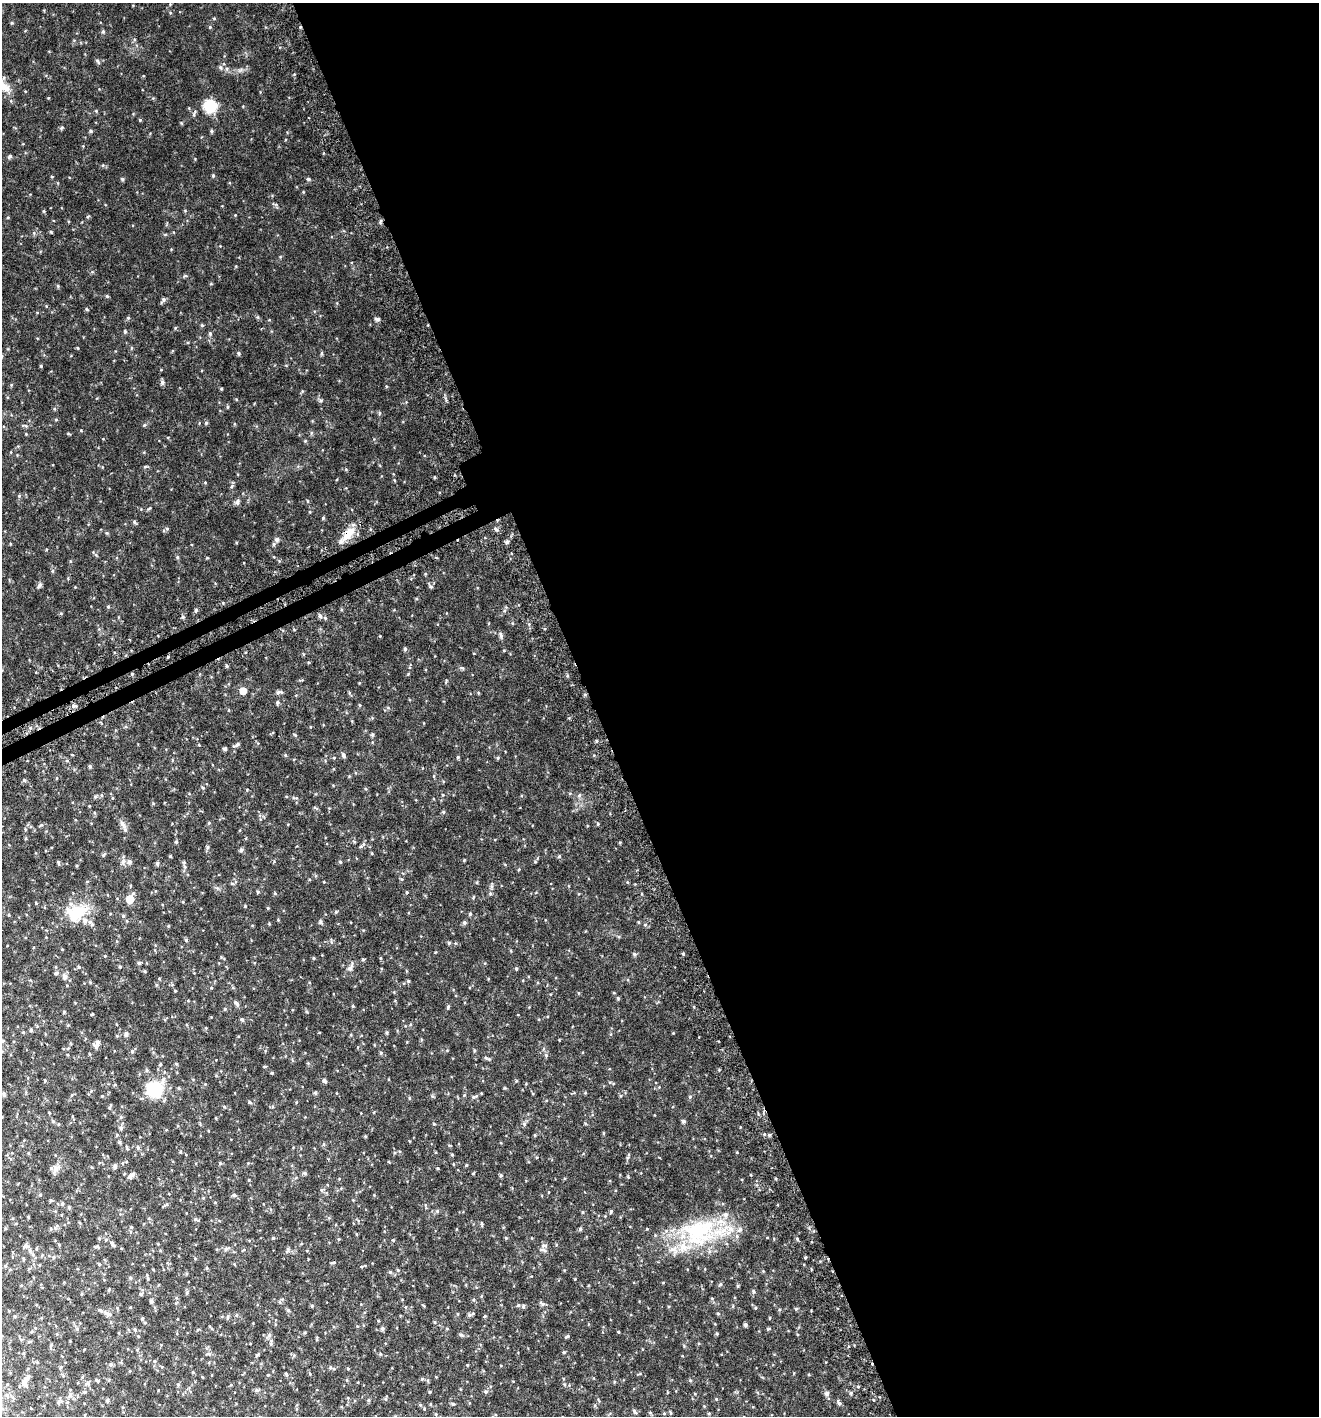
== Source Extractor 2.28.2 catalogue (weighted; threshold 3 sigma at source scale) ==
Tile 8 of 4 x 4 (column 4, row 2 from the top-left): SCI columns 4151-5467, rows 2866-4279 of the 5597 x 5730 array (HDU 1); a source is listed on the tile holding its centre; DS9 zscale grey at full resolution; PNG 1321 x 1418 px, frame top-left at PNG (2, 3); no overlay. Shown black and unused: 56% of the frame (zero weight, under 3 of 6 exposures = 3% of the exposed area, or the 3 px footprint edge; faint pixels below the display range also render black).
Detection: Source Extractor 2.28.2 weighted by HDU 2 'WHT'; one run over the whole footprint, this tile lists its part. Background 0.0291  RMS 0.0033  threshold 0.0135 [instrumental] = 3 sigma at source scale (4.09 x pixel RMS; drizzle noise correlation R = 1.36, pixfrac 0.8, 0.0396/0.0396 arcsec/px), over >= 5 px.
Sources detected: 194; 7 inside a brighter listed object's ellipse — not listed separately; the other 187 listed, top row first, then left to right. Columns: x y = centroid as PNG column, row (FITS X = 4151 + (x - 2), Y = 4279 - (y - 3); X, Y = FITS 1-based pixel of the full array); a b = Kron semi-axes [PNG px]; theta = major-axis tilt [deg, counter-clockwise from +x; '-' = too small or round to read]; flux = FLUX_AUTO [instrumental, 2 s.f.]
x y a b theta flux
210 27 4 4 - 0.24
103 31 6 4 1 0.33
97 61 6 4 -61 0.46
220 67 6 5 - 0.55
2 85 29 9 -42 3.8
210 106 7 6 - 24
140 120 4 4 - 0.24
91 131 5 4 - 0.36
211 131 5 4 - 0.37
10 157 5 4 - 0.42
213 176 5 4 - 0.32
122 179 5 4 - 0.36
308 179 5 4 - 0.38
107 296 4 4 - 0.31
164 299 6 5 - 0.53
377 319 7 4 -9 0.56
210 333 6 4 -90 0.46
239 353 5 3 - 0.34
41 366 5 3 - 0.24
162 382 6 5 - 0.66
206 423 5 4 - 0.35
232 486 6 3 70 0.4
19 496 4 4 - 0.29
237 502 9 5 77 0.61
323 518 4 4 - 0.27
134 522 5 4 - 0.4
167 529 6 4 0 0.36
496 529 6 3 -52 0.42
348 534 23 9 46 3.8
277 539 6 6 - 0.7
507 542 5 4 - 0.5
39 585 7 4 54 0.61
431 587 6 4 -18 0.35
108 607 4 4 - 0.32
320 616 6 5 - 0.55
501 635 10 3 -81 0.53
405 649 5 5 - 0.37
168 657 3 2 - 0.35
243 691 5 5 - 2.6
281 692 8 5 -11 0.55
277 702 5 4 - 0.4
74 706 5 5 - 0.57
372 735 5 4 - 0.38
236 745 9 4 31 0.55
225 749 4 4 - 0.52
343 755 6 4 -65 0.64
458 757 5 4 - 0.29
90 766 5 4 - 0.41
95 797 6 4 0 0.4
123 824 10 5 -57 1
598 824 4 3 - 0.26
176 842 5 4 - 0.35
241 850 5 5 - 0.49
103 855 6 4 37 0.34
170 856 3 3 - 0.28
559 856 5 3 - 0.31
123 861 7 6 - 0.97
129 862 6 5 - 0.76
340 862 4 4 - 0.26
157 864 5 5 - 0.52
185 867 6 4 -71 0.46
258 892 5 3 - 0.26
407 892 4 3 - 0.26
129 899 6 6 - 3.9
36 903 3 3 - 0.21
78 911 30 15 -2 7.5
336 912 5 4 - 0.31
470 914 4 4 - 0.33
123 916 5 4 - 0.37
320 922 8 4 -81 0.4
464 923 5 5 - 0.49
186 940 4 4 - 0.31
449 943 5 4 - 0.38
634 954 5 5 - 0.43
683 954 5 3 - 0.28
105 956 3 3 - 0.19
139 963 5 4 - 0.33
120 967 5 3 - 0.25
350 968 6 6 - 0.66
516 969 5 4 - 0.32
56 973 6 4 42 0.4
65 976 7 6 - 0.97
408 981 4 4 - 0.31
175 991 4 3 - 0.21
236 1003 9 5 -48 0.67
448 1007 6 4 70 0.36
64 1012 4 4 - 0.27
92 1014 4 3 - 0.21
242 1020 5 4 - 0.38
31 1030 5 4 - 0.39
387 1033 5 3 - 0.31
126 1034 6 5 - 0.64
2 1041 4 4 - 0.3
97 1042 7 6 - 1.1
132 1051 5 5 - 0.39
381 1053 5 5 - 0.36
486 1058 5 3 - 0.34
324 1081 7 4 -44 0.51
154 1089 15 15 - 13
315 1093 6 3 -71 0.31
3 1094 6 4 -83 0.49
102 1096 3 3 - 0.2
474 1096 12 4 21 0.55
249 1102 5 3 - 0.28
110 1107 7 3 67 0.3
53 1121 5 4 - 0.34
683 1121 5 4 - 0.46
121 1128 5 5 - 0.52
119 1142 5 4 - 0.38
138 1147 5 4 - 0.45
127 1148 8 2 -71 0.29
452 1155 5 3 - 0.25
220 1163 5 4 - 0.28
115 1166 6 4 81 0.62
56 1168 9 7 48 1.2
305 1173 6 4 -45 0.36
132 1175 9 5 45 0.95
501 1176 5 3 - 0.32
40 1195 5 3 - 0.28
234 1195 6 4 -14 0.5
51 1200 5 3 - 0.31
62 1204 5 4 - 0.4
69 1207 4 4 - 0.29
437 1211 5 5 - 0.38
611 1211 5 4 - 0.31
582 1212 5 3 - 0.24
131 1227 5 3 - 0.3
51 1229 5 3 - 0.29
580 1229 5 4 - 0.41
698 1232 46 38 18 25
273 1238 5 3 - 0.25
506 1238 5 4 - 0.27
797 1239 4 4 - 0.34
112 1243 8 4 -63 0.52
544 1245 9 3 -5 0.49
26 1246 8 5 -37 0.67
98 1246 6 4 -87 0.34
226 1249 6 5 - 0.48
54 1257 5 3 - 0.27
333 1263 5 3 - 0.3
99 1264 5 3 - 0.23
5 1266 5 4 - 0.31
390 1272 4 4 - 0.29
130 1278 5 4 - 0.37
720 1284 6 3 71 0.32
108 1290 5 3 - 0.24
753 1291 6 3 -73 0.31
187 1293 6 4 89 0.34
81 1294 4 3 - 0.22
140 1294 5 3 - 0.27
151 1301 5 4 - 0.51
543 1304 6 4 43 0.43
518 1305 5 4 - 0.3
523 1306 6 3 -73 0.31
796 1309 5 3 - 0.29
288 1310 5 4 - 0.45
107 1314 10 6 -44 1.1
236 1315 5 3 - 0.31
469 1315 6 5 - 0.49
485 1316 5 3 - 0.27
227 1317 6 3 70 0.36
435 1322 5 3 - 0.25
745 1324 5 4 - 0.52
382 1329 5 4 - 0.54
768 1329 6 3 18 0.27
135 1330 5 4 - 0.33
717 1334 5 3 - 0.28
461 1335 5 4 - 0.43
271 1343 9 4 88 0.7
111 1364 5 5 - 0.52
330 1367 5 3 - 0.35
286 1374 6 3 -46 0.35
422 1379 4 4 - 0.29
97 1380 6 3 -31 0.38
25 1383 8 6 -87 1.3
87 1384 6 4 1 0.48
178 1384 5 3 - 0.31
256 1390 6 4 22 0.46
485 1392 5 3 - 0.34
827 1393 6 5 - 0.75
70 1394 6 4 71 0.5
716 1399 4 3 - 0.23
368 1400 4 4 - 0.38
107 1401 5 4 - 0.4
67 1402 5 5 - 0.4
839 1403 8 5 -59 0.56
634 1411 6 5 - 0.45
Overlapping masked pixels (flux is a lower limit): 1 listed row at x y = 348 534
Isophote crosses this tile's border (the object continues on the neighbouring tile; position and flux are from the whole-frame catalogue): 2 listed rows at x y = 2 85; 2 1041
Unlisted compact peaks at least as high as the median listed source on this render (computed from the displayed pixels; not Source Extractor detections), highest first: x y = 196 610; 125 331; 128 318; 144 425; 321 400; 564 1352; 464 860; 380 636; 177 557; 272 1073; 12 23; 363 959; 618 998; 24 780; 203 788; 546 1055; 207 558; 379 413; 618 1332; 353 1006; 690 1097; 851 1393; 673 1033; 235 215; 295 735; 44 211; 61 613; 524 1124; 107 533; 41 825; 58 862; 322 353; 466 1165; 34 233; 268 908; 79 967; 305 441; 438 1168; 490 894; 225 1009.